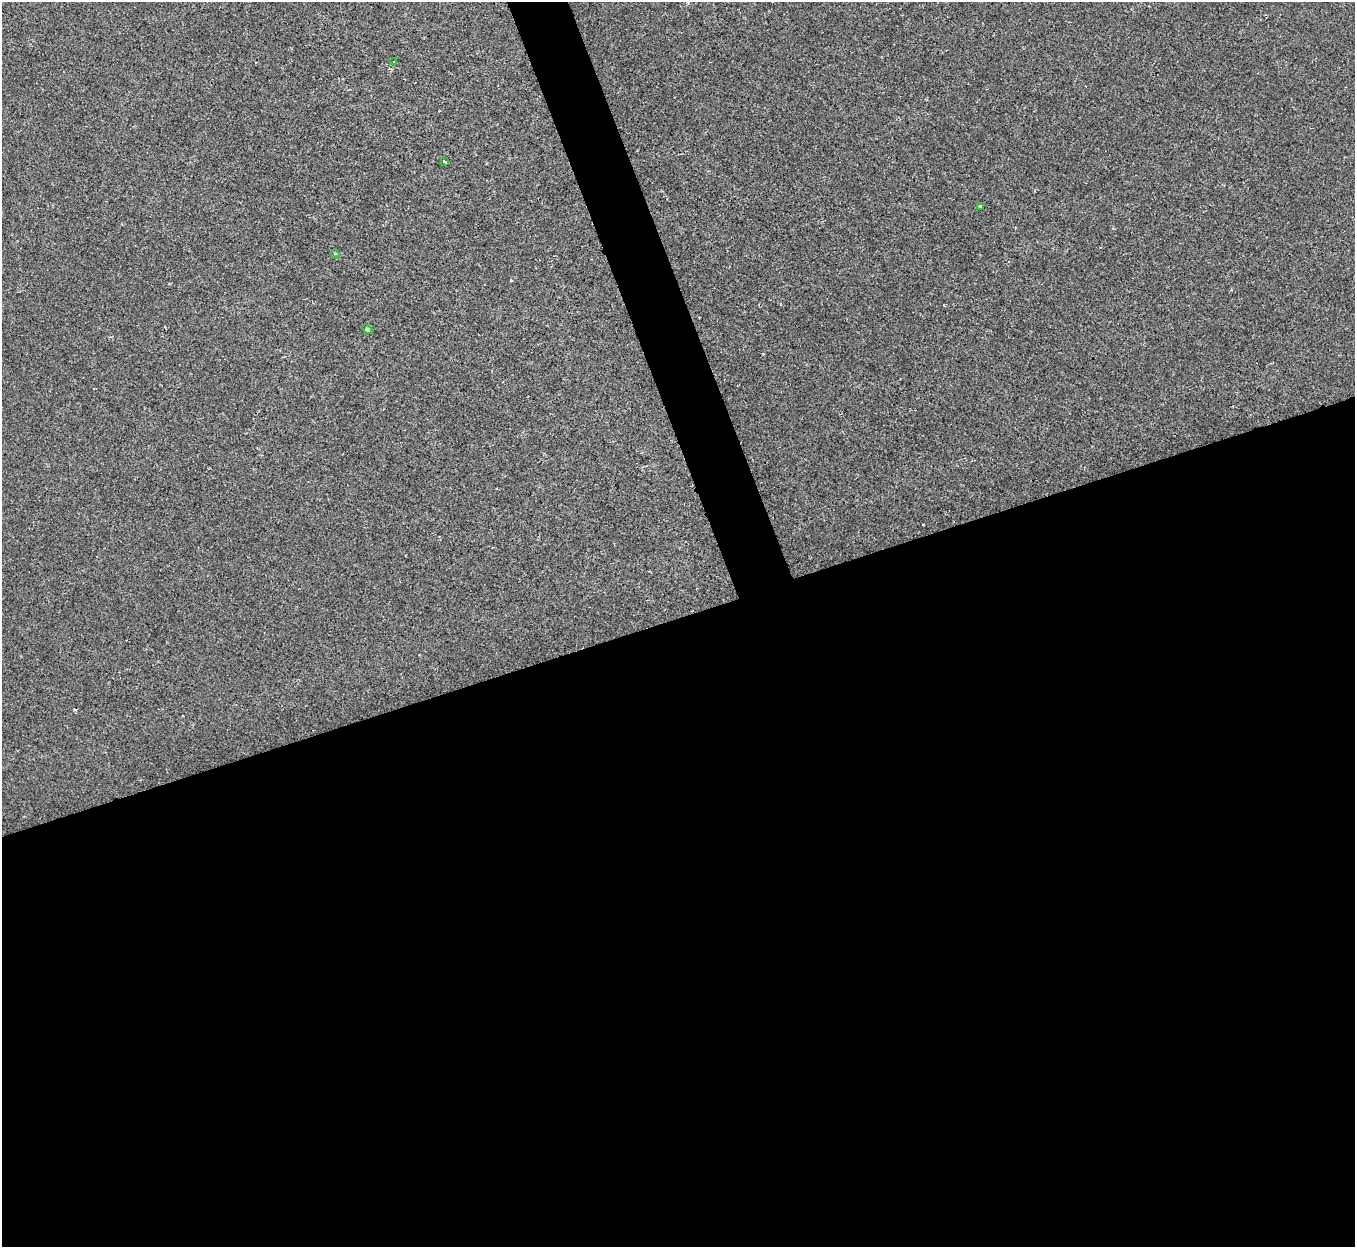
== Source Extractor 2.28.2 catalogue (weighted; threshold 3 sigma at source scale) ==
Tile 15 of 4 x 4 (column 3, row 4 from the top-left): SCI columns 2708-4060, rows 147-1391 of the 5414 x 5400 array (HDU 1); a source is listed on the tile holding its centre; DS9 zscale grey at full resolution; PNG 1357 x 1249 px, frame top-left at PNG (2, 2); each listed source drawn as its Kron ellipse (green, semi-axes under 4 px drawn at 4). Shown black and unused: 53% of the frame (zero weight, under 2 of 3 exposures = <1% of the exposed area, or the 3 px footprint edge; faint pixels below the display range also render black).
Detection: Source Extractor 2.28.2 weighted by HDU 2 'WHT'; one run over the whole footprint, this tile lists its part. Background 6.58e-04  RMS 0.0034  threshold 0.0152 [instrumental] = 3 sigma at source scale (4.5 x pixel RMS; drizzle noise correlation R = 1.50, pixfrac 1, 0.05/0.05 arcsec/px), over >= 5 px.
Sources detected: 6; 1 cosmic-ray / hot-pixel residue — neither listed nor drawn; the other 5 listed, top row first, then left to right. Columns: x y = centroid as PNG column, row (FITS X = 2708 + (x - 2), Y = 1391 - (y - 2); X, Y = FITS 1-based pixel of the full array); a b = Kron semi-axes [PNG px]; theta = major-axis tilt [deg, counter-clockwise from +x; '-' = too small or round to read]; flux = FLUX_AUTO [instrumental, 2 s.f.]
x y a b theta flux
394 62 3 2 - 0.34
445 162 3 3 - 0.57
980 206 3 3 - 0.96
335 254 4 3 - 0.33
367 329 6 4 -42 0.38